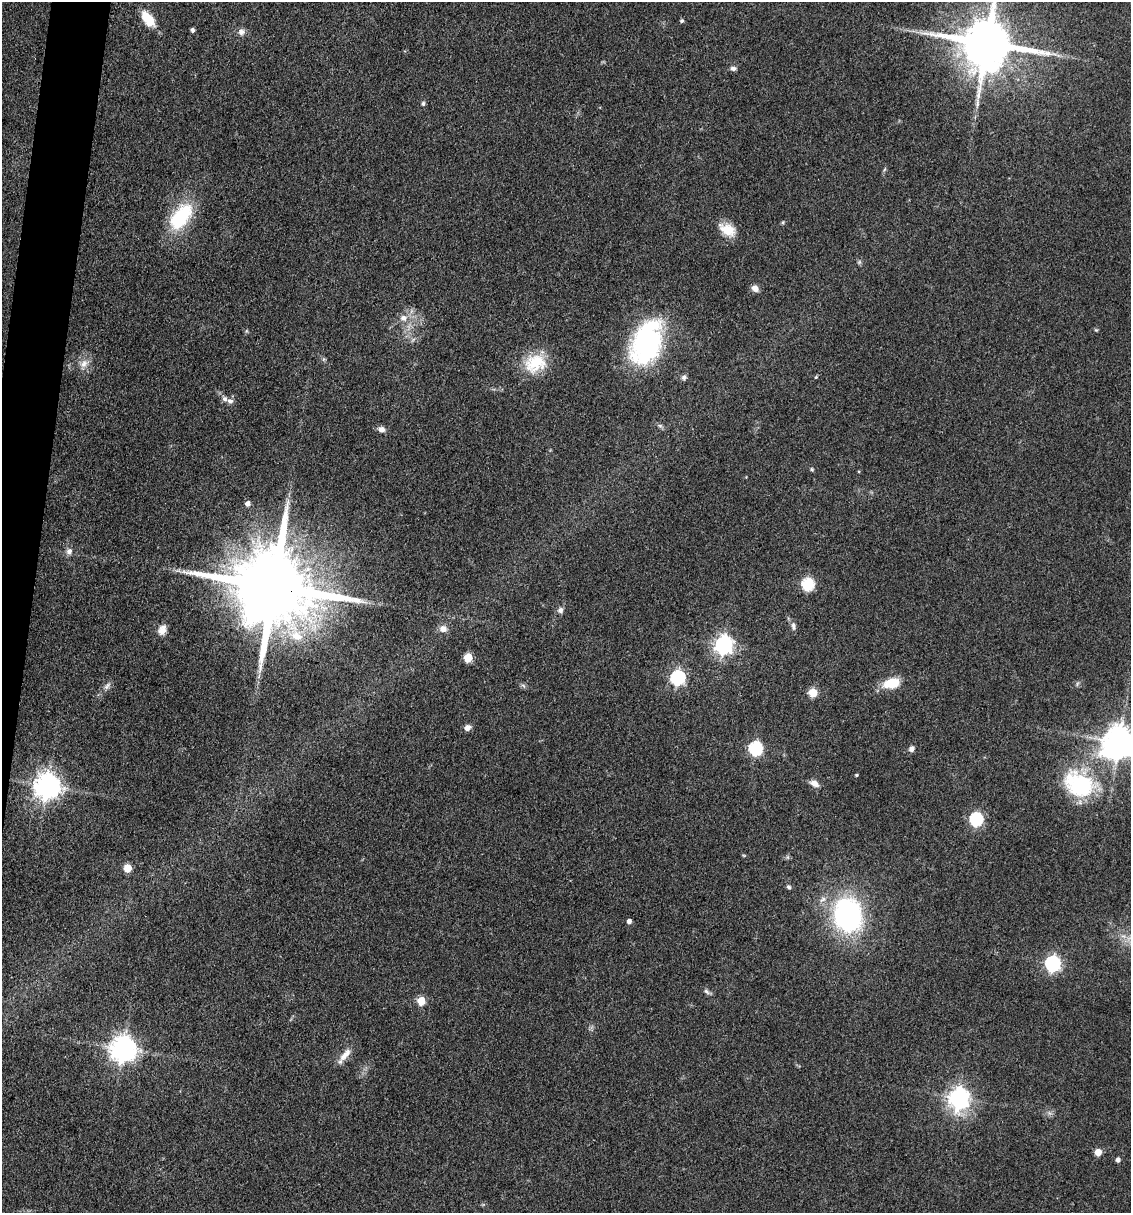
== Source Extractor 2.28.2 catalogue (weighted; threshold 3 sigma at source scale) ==
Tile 7 of 4 x 4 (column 3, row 2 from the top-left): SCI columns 2496-3624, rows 2426-3636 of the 4873 x 4848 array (HDU 1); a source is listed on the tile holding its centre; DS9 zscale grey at full resolution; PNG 1133 x 1215 px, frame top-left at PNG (2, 2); no overlay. Shown black and unused: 3% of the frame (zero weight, under 3 of 4 exposures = <1% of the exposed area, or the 3 px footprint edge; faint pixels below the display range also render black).
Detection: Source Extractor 2.28.2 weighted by HDU 2 'WHT'; one run over the whole footprint, this tile lists its part. Background 0.149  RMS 0.0071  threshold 0.032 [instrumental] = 3 sigma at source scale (4.5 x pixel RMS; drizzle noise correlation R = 1.50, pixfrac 1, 0.05/0.05 arcsec/px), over >= 5 px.
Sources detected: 62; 3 inside a brighter object's white glare — not listed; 2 inside a brighter listed object's ellipse — not listed separately; the other 57 listed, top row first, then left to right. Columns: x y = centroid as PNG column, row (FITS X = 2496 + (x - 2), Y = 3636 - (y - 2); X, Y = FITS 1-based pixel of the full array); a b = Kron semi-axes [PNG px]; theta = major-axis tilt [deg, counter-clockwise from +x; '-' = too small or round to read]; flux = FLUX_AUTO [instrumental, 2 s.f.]
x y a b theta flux
150 19 23 10 -63 12
682 21 4 4 - 1.4
193 30 4 4 - 2
241 32 8 8 - 3.3
987 43 16 13 -8 4600
733 68 8 5 2 2.2
423 103 5 5 - 1.7
181 217 33 17 51 47
783 222 6 3 72 0.8
727 230 22 13 -27 13
755 288 8 7 - 4.1
403 318 8 7 - 4.1
647 342 45 27 69 120
535 363 30 23 19 27
84 364 12 9 58 5.6
684 377 7 6 - 2
816 377 4 4 - 0.83
230 401 9 6 -20 2.6
660 426 6 4 -19 1.4
382 429 9 7 -12 3.4
812 469 6 4 -89 0.84
248 503 5 5 - 3.9
69 551 9 8 - 3.2
178 570 7 4 -19 1.7
808 584 6 6 - 82
275 587 26 18 -10 14000
560 610 8 7 - 2.6
793 626 13 5 -84 2.5
443 629 9 8 - 4.9
162 630 14 9 67 5.6
724 645 7 7 - 300
468 658 5 5 - 30
678 678 6 6 - 150
891 683 17 10 13 18
107 686 12 7 50 3
813 693 5 5 - 28
467 728 8 7 - 3.6
1119 742 11 10 - 1400
755 748 6 6 - 110
912 749 7 6 - 2.7
856 775 4 3 - 0.85
814 783 11 7 -24 4.5
1079 785 44 34 -36 61
47 786 8 8 - 800
976 819 6 6 - 99
127 868 5 5 - 17
789 887 6 5 - 1.4
848 915 32 25 -79 140
629 921 4 4 - 2.9
1052 963 7 6 - 180
706 991 9 6 -40 2
421 1001 5 5 - 24
123 1049 8 8 - 760
345 1054 22 8 49 7.2
959 1098 8 7 - 390
1098 1152 5 5 - 11
1118 1160 4 4 - 2.9
Overlapping masked pixels (flux is a lower limit): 1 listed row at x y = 275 587
Isophote crosses this tile's border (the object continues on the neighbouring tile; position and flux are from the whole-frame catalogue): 2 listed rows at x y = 987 43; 1119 742